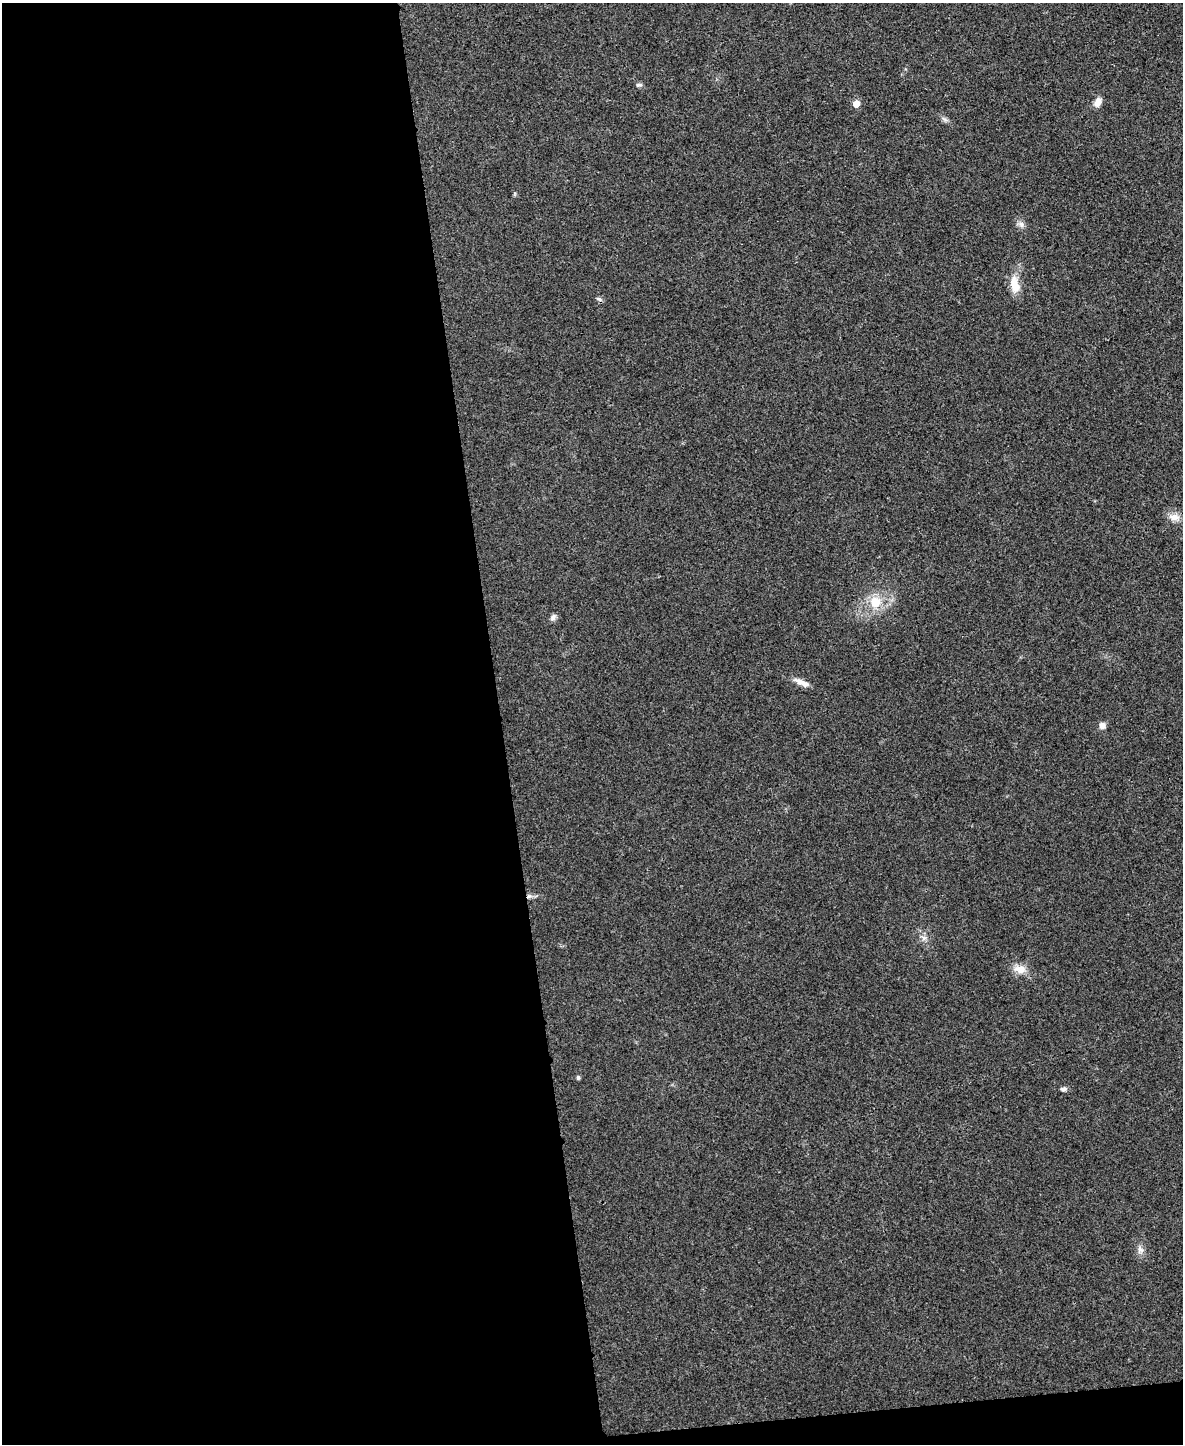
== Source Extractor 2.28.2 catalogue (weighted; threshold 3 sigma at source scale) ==
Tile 9 of 4 x 3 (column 1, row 3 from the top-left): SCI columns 3-1183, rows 138-1579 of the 4730 x 4711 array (HDU 1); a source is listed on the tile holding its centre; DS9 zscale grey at full resolution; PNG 1185 x 1446 px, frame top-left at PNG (2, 3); no overlay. Shown black and unused: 44% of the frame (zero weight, under 3 of 4 exposures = <1% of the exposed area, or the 3 px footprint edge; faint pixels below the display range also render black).
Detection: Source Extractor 2.28.2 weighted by HDU 2 'WHT'; one run over the whole footprint, this tile lists its part. Background 0.0241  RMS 0.006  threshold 0.0268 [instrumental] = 3 sigma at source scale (4.5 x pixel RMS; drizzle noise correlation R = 1.50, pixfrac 1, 0.05/0.05 arcsec/px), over >= 5 px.
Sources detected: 18; all 18 listed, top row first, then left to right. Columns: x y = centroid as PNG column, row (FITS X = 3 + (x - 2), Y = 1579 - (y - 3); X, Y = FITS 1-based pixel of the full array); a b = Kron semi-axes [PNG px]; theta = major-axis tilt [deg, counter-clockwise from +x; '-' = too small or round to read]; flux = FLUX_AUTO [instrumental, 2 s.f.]
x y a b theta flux
639 85 8 5 -8 1.3
1098 102 12 7 70 3.6
856 104 5 5 - 6.9
945 119 11 3 -35 1.3
1021 224 9 7 -74 2.2
1014 285 23 11 -79 8.9
599 299 8 3 -19 1
1174 517 16 9 -2 4.7
875 602 15 13 -86 11
553 617 9 6 65 1.9
802 682 21 6 -22 4.6
1102 726 8 7 - 3
529 896 6 6 - 1.4
924 938 7 6 - 1.9
1020 969 16 11 -12 6
578 1077 5 4 - 1.1
1063 1089 9 5 6 1.5
1140 1249 10 6 -54 2.5
Overlapping masked pixels (flux is a lower limit): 1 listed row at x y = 529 896